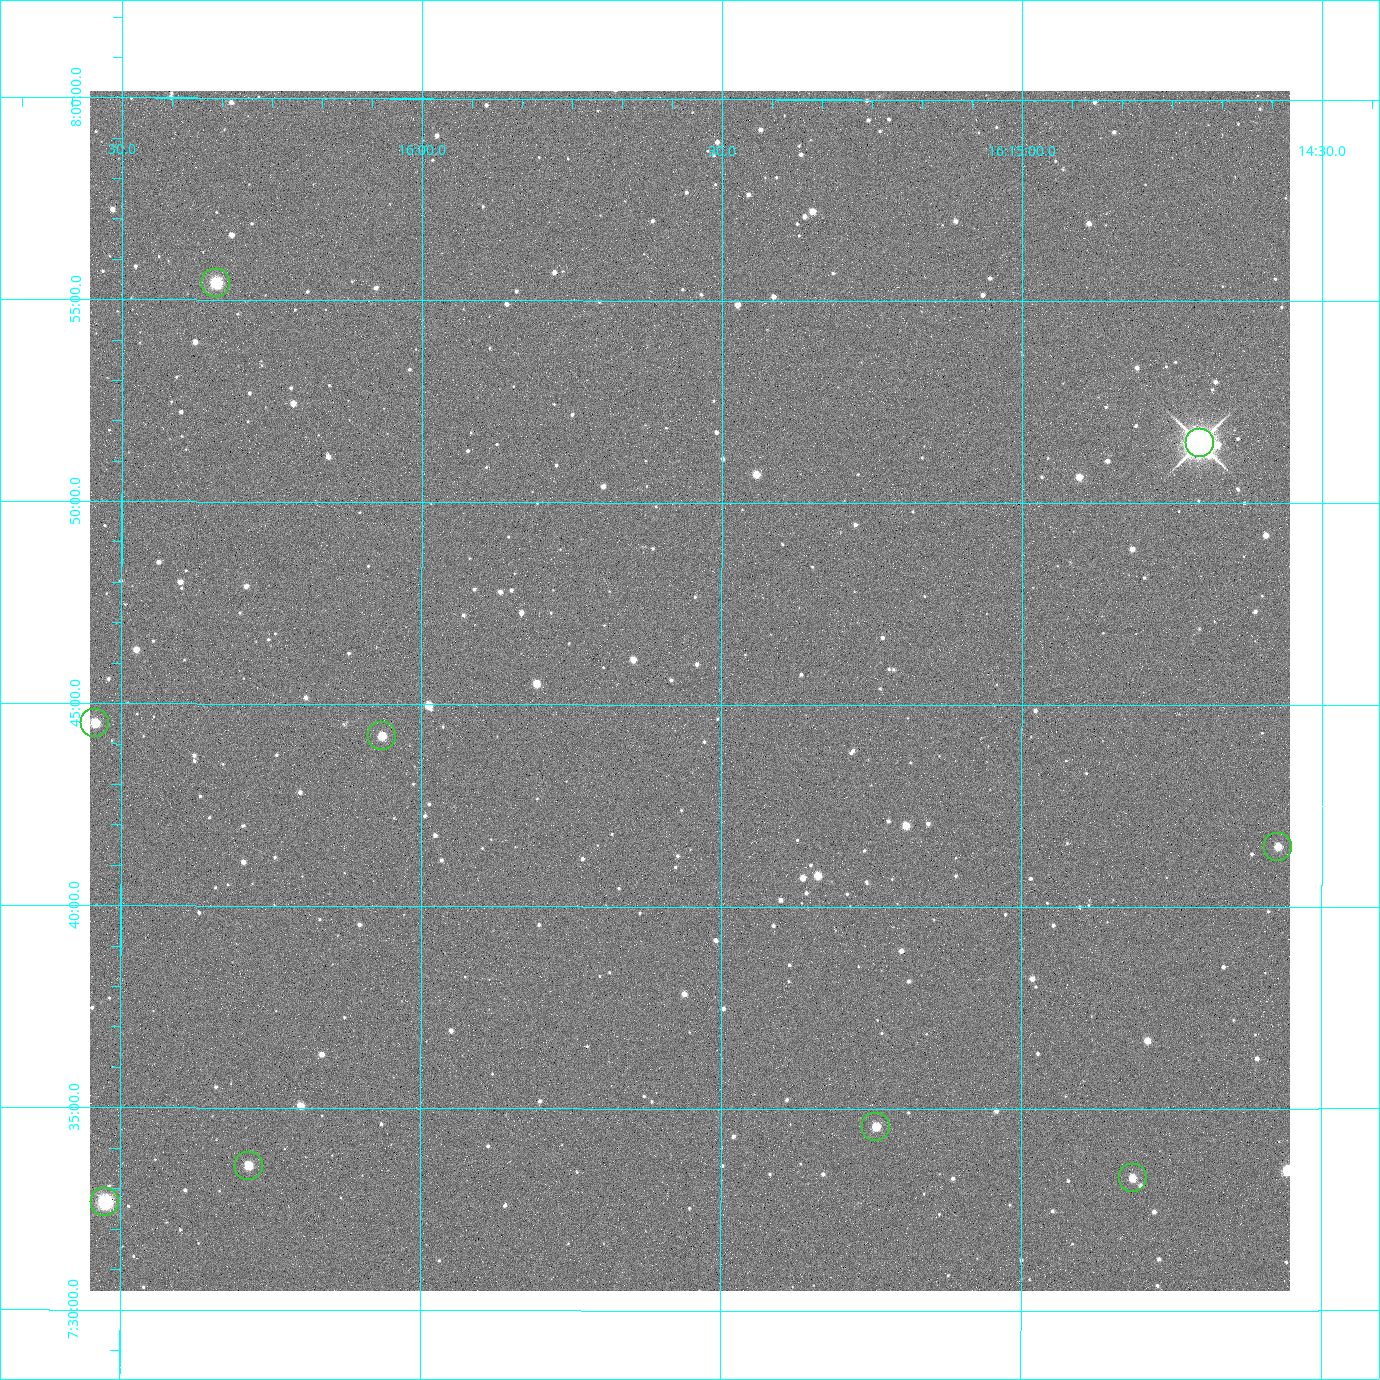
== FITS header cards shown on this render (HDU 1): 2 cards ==
NAXIS1  =                 2400 / Width of image data
NAXIS2  =                 2400 / Height of image data

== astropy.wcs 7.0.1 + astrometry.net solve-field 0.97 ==
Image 2400 x 2400 px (HDU 1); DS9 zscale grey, zoomed out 1/2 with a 90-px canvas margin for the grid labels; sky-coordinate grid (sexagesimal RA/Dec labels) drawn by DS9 from the SOLVED WCS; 9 Tycho-2 reference stars matched to detected sources circled (green)
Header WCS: RA---TAN/DEC--TAN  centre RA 16:15:33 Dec +07:45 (243.89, +7.76 deg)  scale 0.74 arcsec/px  FOV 29.6' x 29.6'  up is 0 deg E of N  parity normal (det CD < 0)
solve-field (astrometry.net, Tycho-2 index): VERIFIED the header's WCS against the Tycho-2 star catalogue (6 matches, 0 conflicts) and refined it, rather than solving blind
Solved WCS: RA---TAN-SIP/DEC--TAN-SIP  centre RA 16:15:33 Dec +07:45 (243.89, +7.76 deg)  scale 0.743 arcsec/px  FOV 29.7' x 29.7'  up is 0 deg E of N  parity normal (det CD < 0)
The solver's refit moves the header's centre by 3.1 arcsec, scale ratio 1.004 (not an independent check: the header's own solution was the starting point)
Tycho-2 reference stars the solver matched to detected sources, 9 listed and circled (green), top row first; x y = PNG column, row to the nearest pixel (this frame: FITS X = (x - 90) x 2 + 1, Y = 2400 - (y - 91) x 2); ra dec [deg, ICRS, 3 dp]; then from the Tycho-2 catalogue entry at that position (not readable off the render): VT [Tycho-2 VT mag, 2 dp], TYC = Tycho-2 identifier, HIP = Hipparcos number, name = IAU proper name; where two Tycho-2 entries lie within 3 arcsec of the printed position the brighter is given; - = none
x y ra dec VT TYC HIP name
216 283 244.086 +7.924 10.10 946-635-1 - -
1200 444 243.676 +7.858 6.72 946-1598-1 79608 -
94 723 244.136 +7.742 11.26 946-889-1 - -
382 736 244.016 +7.737 11.56 946-881-1 - -
1278 847 243.643 +7.692 11.91 946-916-1 - -
876 1127 243.810 +7.576 11.94 946-1047-1 - -
248 1166 244.071 +7.560 11.55 946-984-1 - -
1132 1178 243.703 +7.555 12.21 946-959-1 - -
105 1202 244.131 +7.544 9.21 946-968-1 - -